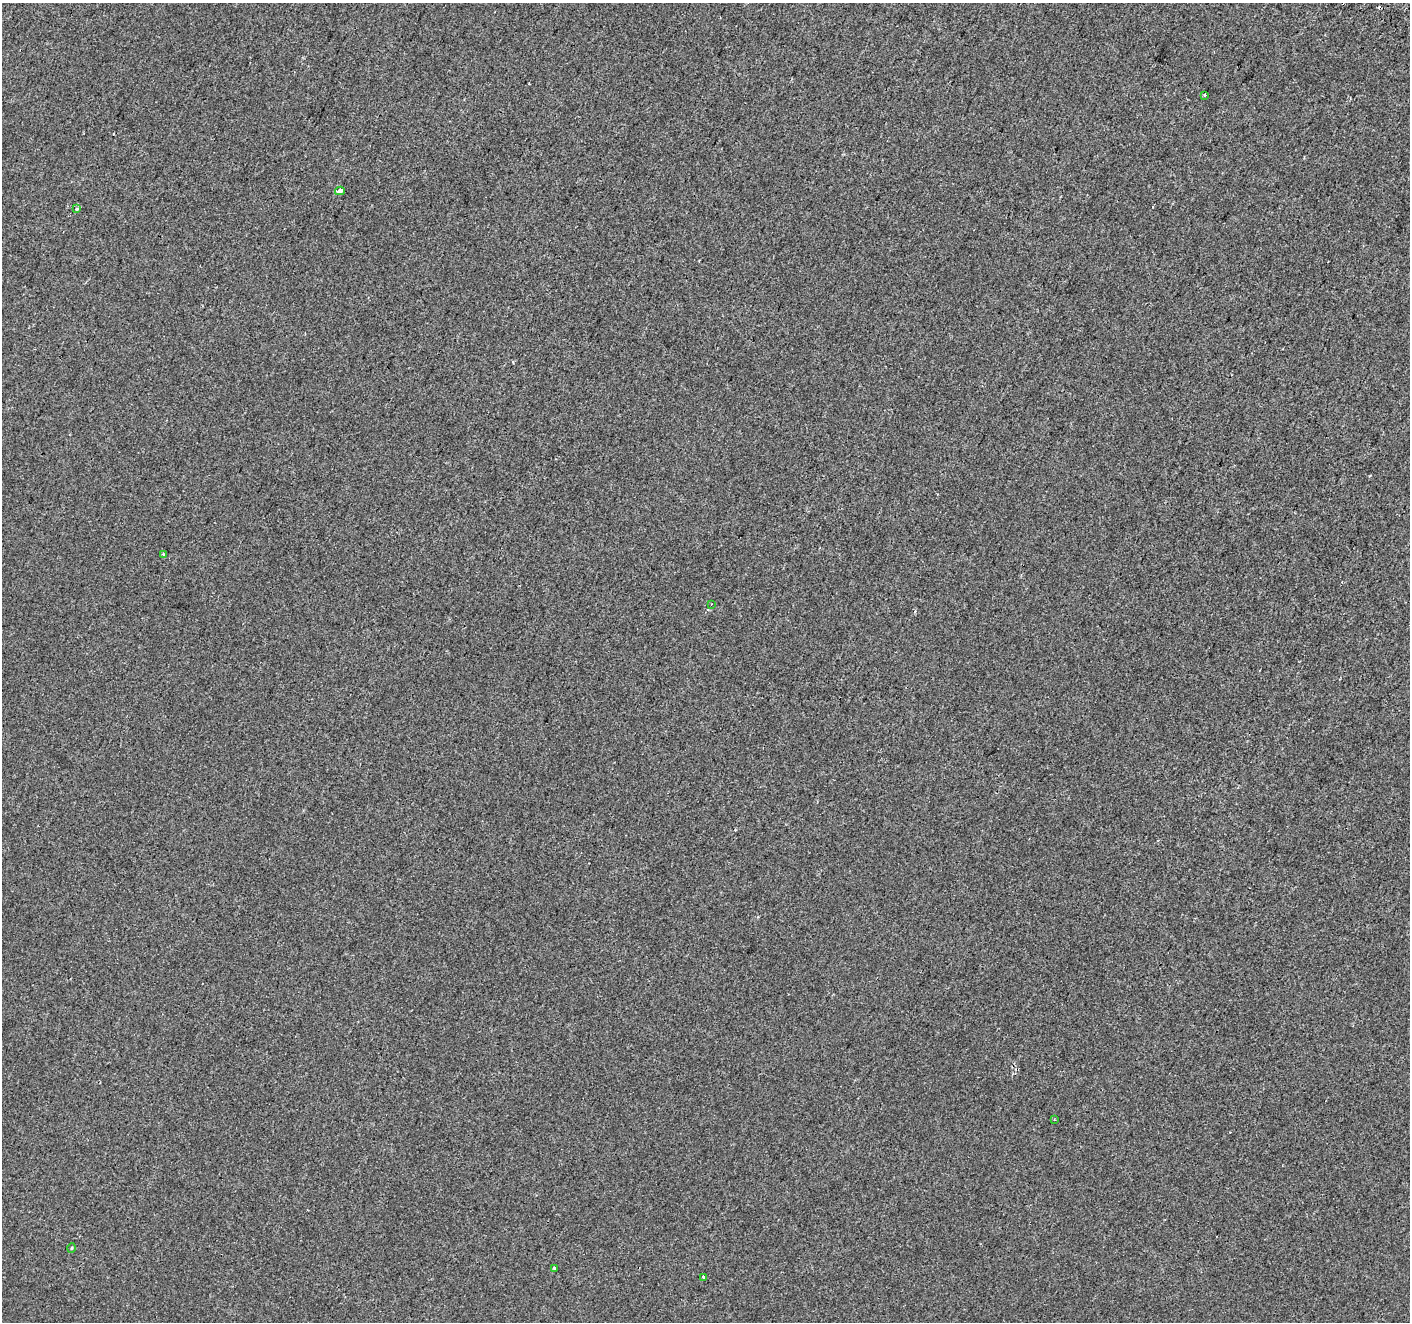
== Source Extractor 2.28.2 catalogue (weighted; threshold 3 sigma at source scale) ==
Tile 10 of 4 x 4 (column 2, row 3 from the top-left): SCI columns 1426-2833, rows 1566-2885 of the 5675 x 5835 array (HDU 1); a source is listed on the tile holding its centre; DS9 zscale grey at full resolution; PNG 1412 x 1324 px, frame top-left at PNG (2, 3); each listed source drawn as its Kron ellipse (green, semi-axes under 4 px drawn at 4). Shown black and unused: <1% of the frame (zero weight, under 2 of 3 exposures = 2% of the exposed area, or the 3 px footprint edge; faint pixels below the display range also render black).
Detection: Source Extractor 2.28.2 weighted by HDU 2 'WHT'; one run over the whole footprint, this tile lists its part. Background -3.72e-04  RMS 0.0035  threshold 0.0159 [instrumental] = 3 sigma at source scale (4.5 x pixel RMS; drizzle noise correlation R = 1.50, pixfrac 1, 0.0396/0.0396 arcsec/px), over >= 5 px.
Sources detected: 14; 5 cosmic-ray / hot-pixel residue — neither listed nor drawn; the other 9 listed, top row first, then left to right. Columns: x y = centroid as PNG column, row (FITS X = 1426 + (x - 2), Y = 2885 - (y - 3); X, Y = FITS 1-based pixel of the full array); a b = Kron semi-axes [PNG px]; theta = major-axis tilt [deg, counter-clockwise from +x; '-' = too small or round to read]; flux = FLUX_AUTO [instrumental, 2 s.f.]
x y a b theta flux
1205 95 3 3 - 1.4
340 191 5 4 - 3.2
76 209 3 3 - 1.7
164 554 4 3 - 0.46
711 604 2 2 - 0.3
1054 1120 4 2 - 0.26
72 1248 5 3 - 0.38
555 1268 3 3 - 1.3
704 1277 3 3 - 1.1